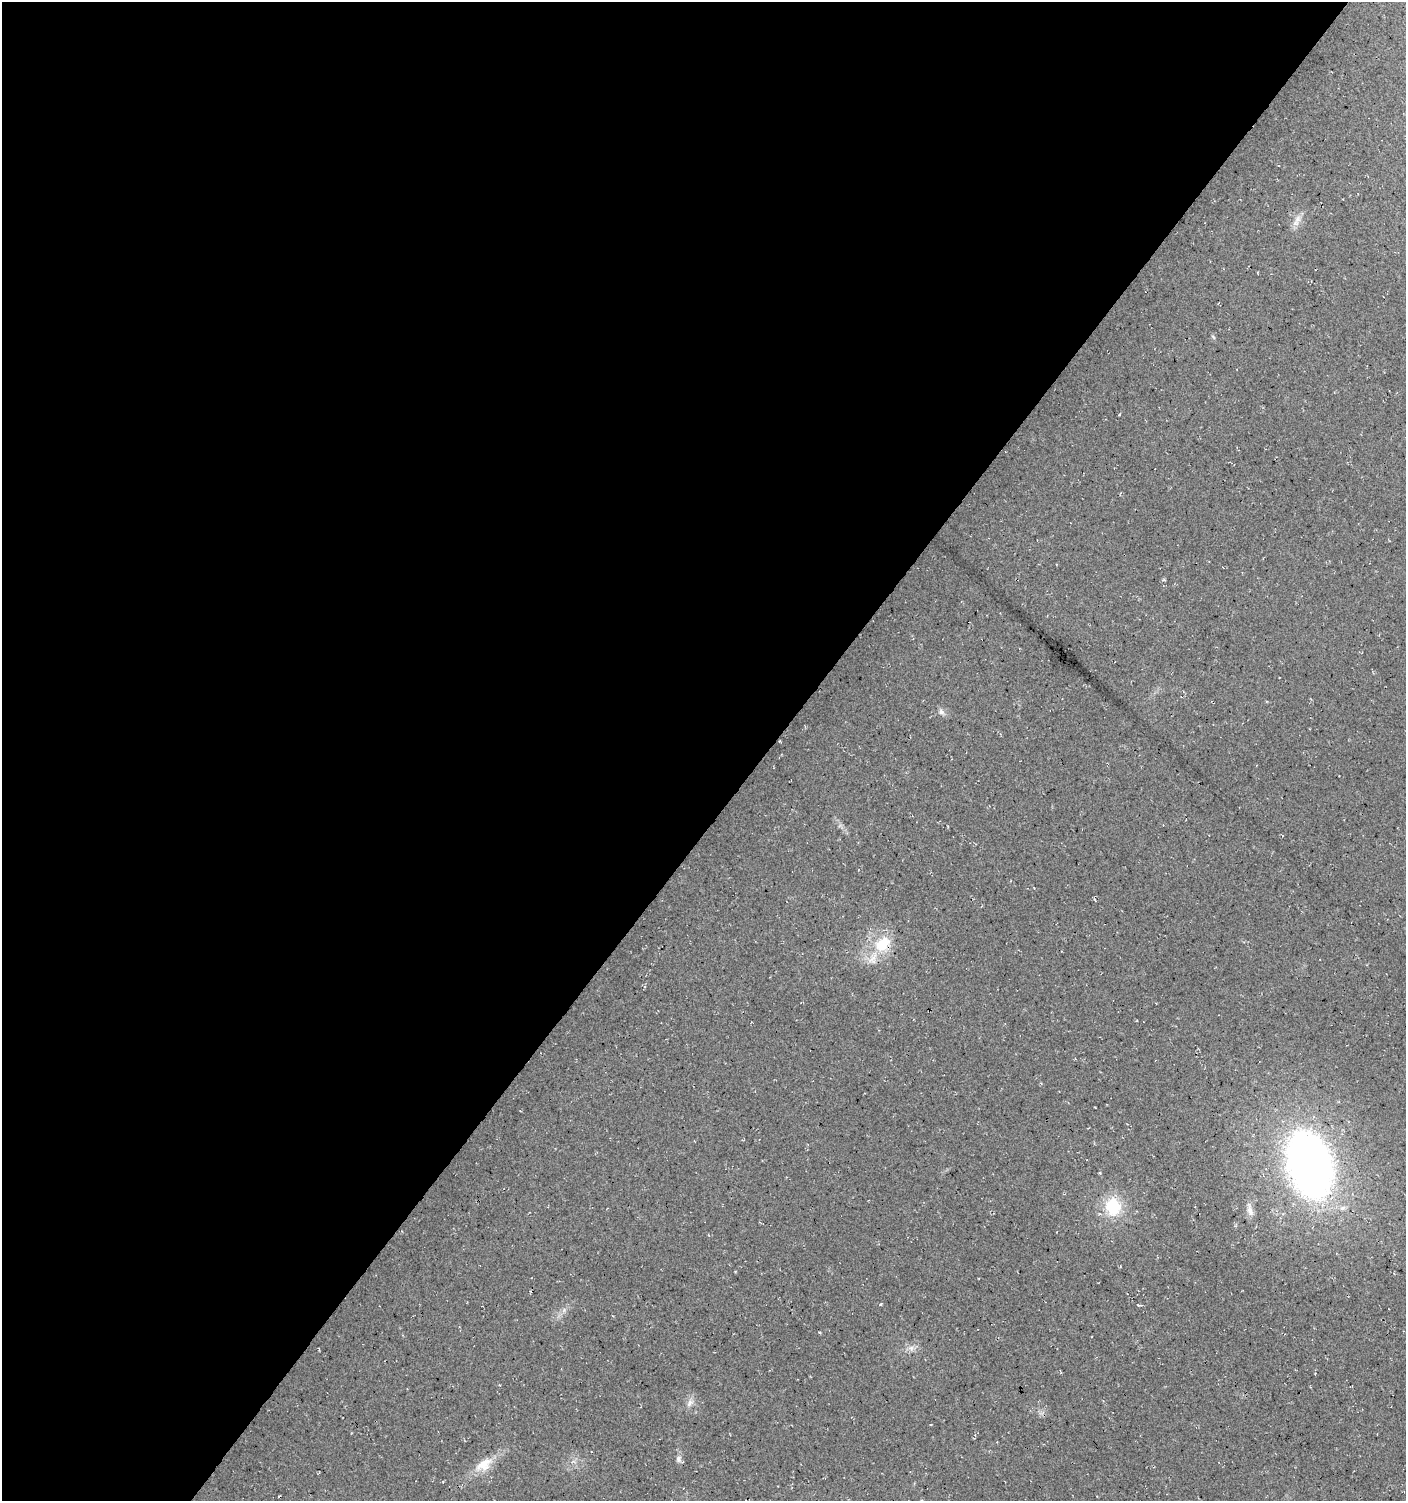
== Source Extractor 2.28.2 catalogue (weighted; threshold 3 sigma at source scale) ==
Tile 5 of 4 x 4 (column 1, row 2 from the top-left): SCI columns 239-1642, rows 2999-4497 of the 6043 x 6022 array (HDU 1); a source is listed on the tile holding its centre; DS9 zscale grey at full resolution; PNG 1408 x 1503 px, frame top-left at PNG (2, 2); no overlay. Shown black and unused: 55% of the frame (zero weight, under 3 of 4 exposures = <1% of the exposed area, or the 3 px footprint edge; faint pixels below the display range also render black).
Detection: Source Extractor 2.28.2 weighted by HDU 2 'WHT'; one run over the whole footprint, this tile lists its part. Background 0.0176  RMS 0.0054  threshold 0.0244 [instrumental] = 3 sigma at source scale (4.5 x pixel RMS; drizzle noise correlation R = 1.50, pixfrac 1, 0.0396/0.0396 arcsec/px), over >= 5 px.
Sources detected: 14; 1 cosmic-ray / hot-pixel residue — not listed; the other 13 listed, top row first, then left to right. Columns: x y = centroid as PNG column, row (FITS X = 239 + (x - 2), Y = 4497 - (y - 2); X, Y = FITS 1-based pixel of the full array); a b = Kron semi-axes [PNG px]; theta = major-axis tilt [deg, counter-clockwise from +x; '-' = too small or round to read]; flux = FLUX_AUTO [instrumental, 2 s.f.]
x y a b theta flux
1297 219 12 8 59 3.6
1213 337 8 3 -45 0.61
941 712 9 6 -45 1.9
780 741 4 2 - 0.46
882 944 25 16 40 19
1309 1165 49 31 -73 360
1113 1206 18 16 -71 22
1250 1210 20 7 -77 4.3
880 1304 5 3 - 0.62
911 1347 7 4 20 1.6
689 1403 11 7 60 2.5
679 1459 10 7 -73 2
484 1464 26 14 31 10
Overlapping masked pixels (flux is a lower limit): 2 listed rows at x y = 780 741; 882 944